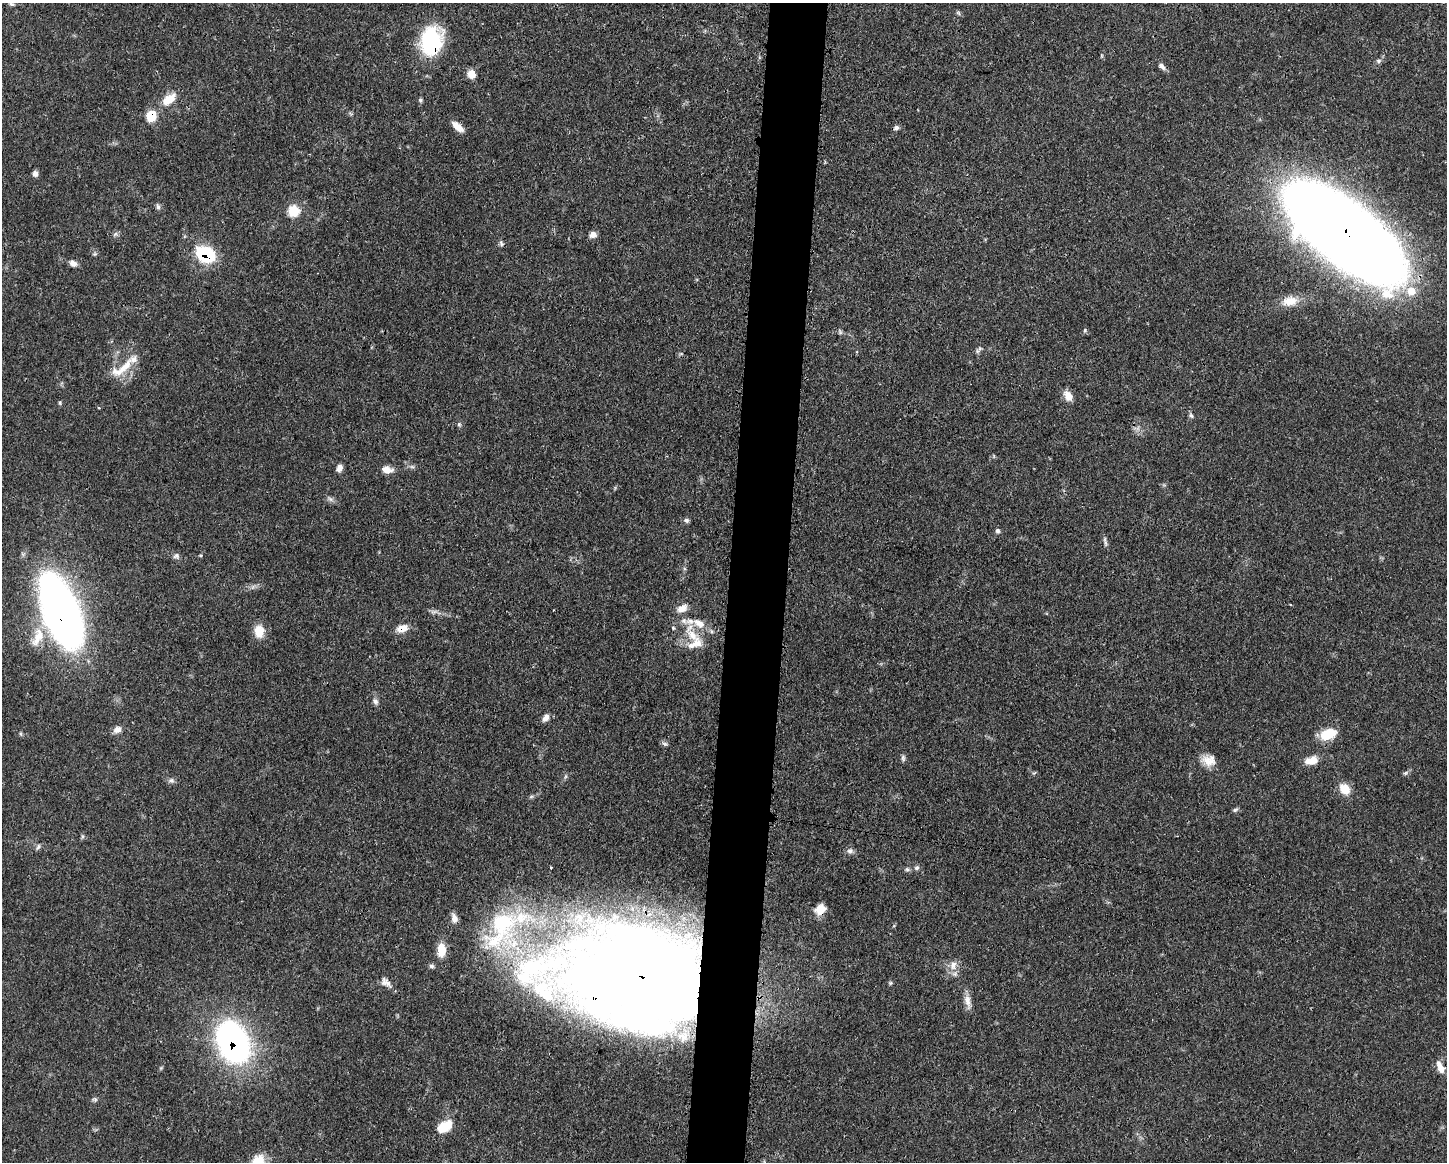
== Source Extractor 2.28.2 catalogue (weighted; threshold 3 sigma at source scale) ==
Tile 8 of 3 x 4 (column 2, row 3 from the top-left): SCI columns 1562-3006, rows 1161-2320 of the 4678 x 4645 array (HDU 1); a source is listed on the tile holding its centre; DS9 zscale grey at full resolution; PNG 1449 x 1164 px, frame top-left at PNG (2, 3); no overlay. Shown black and unused: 4% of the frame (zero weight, under 3 of 4 exposures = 1% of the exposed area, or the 3 px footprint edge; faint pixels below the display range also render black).
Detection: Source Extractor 2.28.2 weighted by HDU 2 'WHT'; one run over the whole footprint, this tile lists its part. Background 0.0581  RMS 0.0033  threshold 0.015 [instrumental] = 3 sigma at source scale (4.5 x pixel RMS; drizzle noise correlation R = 1.50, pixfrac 1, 0.05/0.05 arcsec/px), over >= 5 px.
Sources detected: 91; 1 too faint to see at this stretch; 4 inside a brighter object's white glare — not listed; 10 inside a brighter listed object's ellipse — not listed separately; the other 76 listed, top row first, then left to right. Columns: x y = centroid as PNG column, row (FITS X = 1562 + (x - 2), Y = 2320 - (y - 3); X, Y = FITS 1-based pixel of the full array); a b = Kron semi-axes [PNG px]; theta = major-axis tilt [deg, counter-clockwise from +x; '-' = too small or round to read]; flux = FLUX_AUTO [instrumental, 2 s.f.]
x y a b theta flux
11 4 7 4 -26 0.57
959 13 7 4 -70 0.49
431 41 23 17 83 35
1379 61 7 6 - 0.73
1162 66 12 6 -44 1.2
471 74 9 8 - 3.4
169 99 18 10 37 5.9
420 100 6 5 - 0.53
151 116 12 10 77 6.5
458 127 15 6 -41 3.5
896 128 7 6 - 0.99
35 173 6 5 - 1.3
158 207 7 5 -74 0.83
293 211 7 7 - 14
1345 233 91 35 -38 1100
115 234 8 4 45 0.72
593 235 8 7 - 1.8
501 244 8 5 -52 0.72
95 254 6 4 -43 0.52
205 254 14 9 -28 31
73 263 10 7 -28 1.7
1290 301 21 12 8 5
1085 330 6 3 72 0.42
980 348 7 4 19 0.6
122 368 40 12 36 8
1068 396 13 8 -61 3
60 403 6 3 -72 0.4
1191 416 8 5 -62 0.71
459 424 6 5 - 0.59
339 468 8 6 71 1.8
387 470 11 8 -9 3.1
330 499 8 5 -44 0.89
686 520 7 6 - 0.8
997 531 6 6 - 0.78
1105 543 11 4 -79 0.82
200 555 4 4 - 0.37
176 556 9 6 50 0.89
682 608 13 8 29 3
61 611 63 26 -69 250
699 623 19 10 -28 4.5
402 628 13 8 16 3.6
259 631 16 12 -89 4.7
692 635 29 11 -46 7.3
37 639 27 12 77 6.1
375 701 9 6 -57 1.1
546 718 10 7 52 1.8
117 730 10 8 20 1.9
1328 734 16 10 19 9.1
665 744 8 5 -18 0.75
903 758 8 5 -89 0.78
1209 760 18 14 -6 4.3
1312 760 14 8 14 4.4
1405 773 6 5 - 0.58
171 780 8 6 0 0.94
1345 789 14 10 -51 4.9
1235 810 8 5 22 0.66
82 836 6 4 -72 0.5
38 847 8 5 54 0.74
850 851 8 7 - 1.1
551 867 3 2 - 0.52
917 868 7 6 - 0.85
907 869 6 5 - 0.65
820 909 14 11 30 3.7
454 918 12 8 -75 1.9
502 923 54 43 57 46
441 950 14 8 88 5.6
953 965 14 9 75 2.9
432 966 7 5 -2 0.73
530 968 42 32 -9 46
644 974 104 82 -9 600
384 982 14 9 74 1.9
967 1001 17 9 -81 2.6
233 1042 36 24 -66 110
1440 1067 15 7 -67 3.1
445 1126 19 11 34 7.6
258 1161 17 14 41 6.7
Overlapping masked pixels (flux is a lower limit): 9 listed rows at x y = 431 41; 151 116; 1345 233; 205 254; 61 611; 402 628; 820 909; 644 974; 233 1042
Isophote crosses this tile's border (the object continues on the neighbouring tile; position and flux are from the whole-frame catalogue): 1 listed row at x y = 258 1161